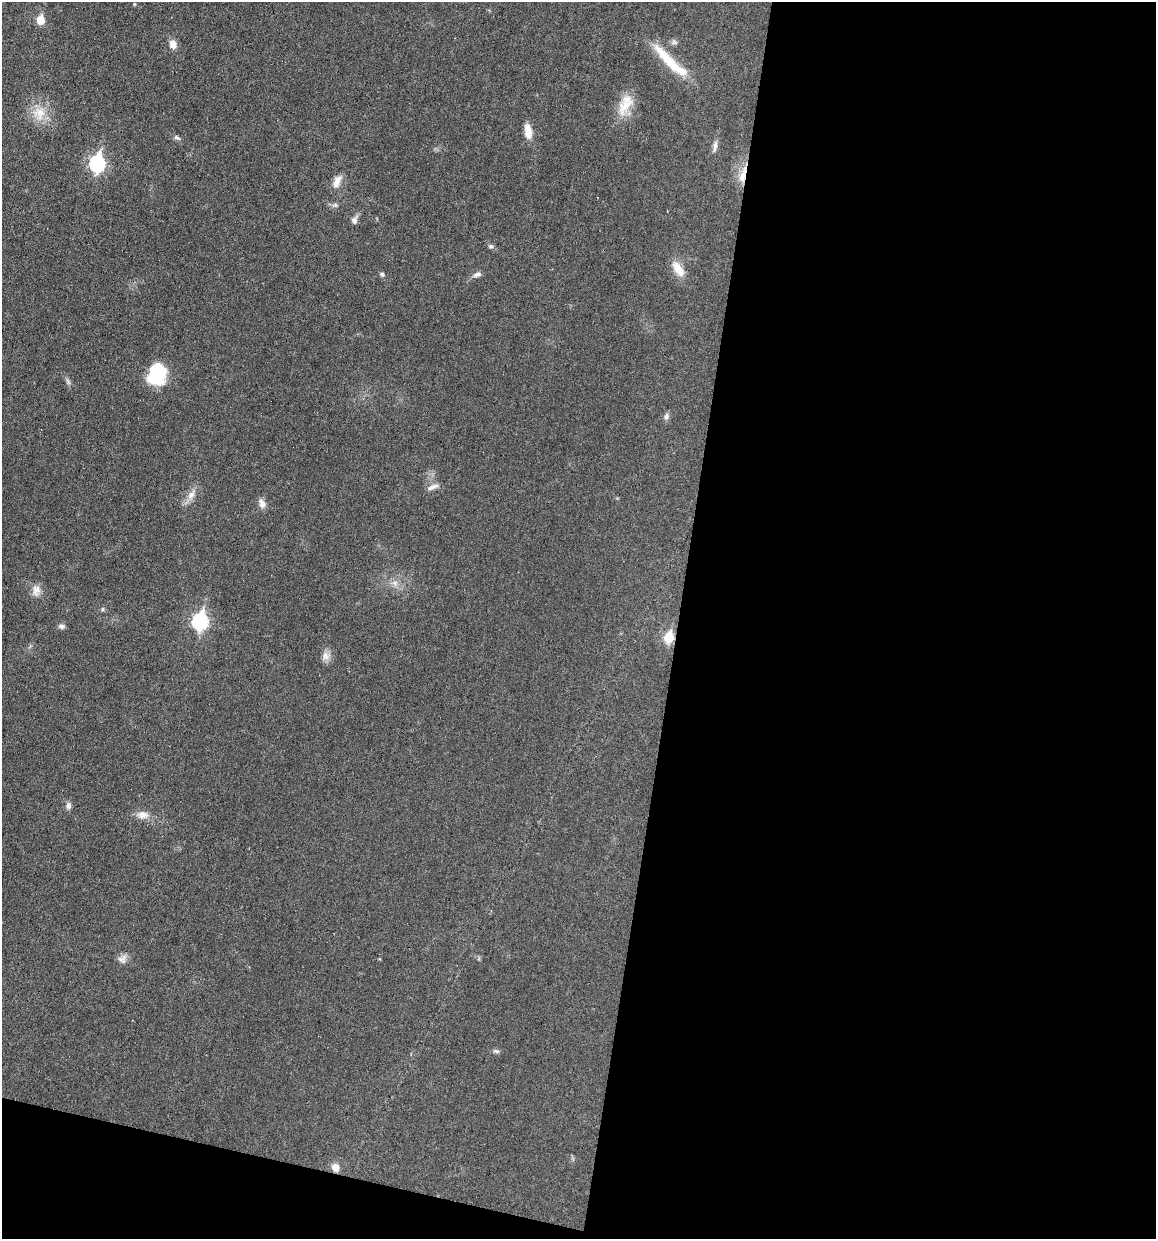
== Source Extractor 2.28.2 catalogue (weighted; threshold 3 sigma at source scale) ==
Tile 16 of 4 x 4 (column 4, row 4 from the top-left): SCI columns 3577-4730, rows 2-1238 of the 4970 x 4950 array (HDU 1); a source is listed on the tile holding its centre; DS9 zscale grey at full resolution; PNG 1158 x 1241 px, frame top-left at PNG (2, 2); no overlay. Shown black and unused: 44% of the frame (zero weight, under 3 of 6 exposures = <1% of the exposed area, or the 3 px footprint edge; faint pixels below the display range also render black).
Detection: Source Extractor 2.28.2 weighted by HDU 2 'WHT'; one run over the whole footprint, this tile lists its part. Background 0.0336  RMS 0.004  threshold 0.0165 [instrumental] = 3 sigma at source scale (4.09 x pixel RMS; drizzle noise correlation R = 1.36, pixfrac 0.8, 0.05/0.05 arcsec/px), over >= 5 px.
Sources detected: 38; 1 inside a brighter object's white glare — not listed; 1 inside a brighter listed object's ellipse — not listed separately; the other 36 listed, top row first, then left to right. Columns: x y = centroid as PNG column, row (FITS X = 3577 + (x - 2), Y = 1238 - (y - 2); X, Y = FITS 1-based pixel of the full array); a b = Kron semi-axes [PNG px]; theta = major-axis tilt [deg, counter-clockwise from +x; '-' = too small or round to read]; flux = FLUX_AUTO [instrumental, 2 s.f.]
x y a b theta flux
134 4 4 4 - 0.44
40 20 6 5 - 9.4
674 42 9 7 -1 1.1
173 44 10 8 -70 3.1
669 61 54 10 -46 15
625 105 32 15 65 8.8
39 113 21 20 - 8.4
528 132 18 8 -81 4.6
177 138 10 5 -30 1.1
715 146 18 5 80 1.8
97 163 8 7 - 84
743 176 22 10 84 6
337 181 18 9 65 3.5
354 220 12 8 75 1.6
491 246 6 6 - 0.87
678 269 23 10 -55 5.6
382 274 7 5 -40 0.79
477 274 12 7 24 1.6
155 377 26 19 -28 14
68 382 10 5 -63 0.98
666 416 10 7 79 1.3
433 487 16 6 21 2
191 495 17 9 58 3.5
262 503 12 8 -69 2.3
395 583 10 8 -36 2.1
36 590 16 11 88 3.1
102 609 6 5 - 0.61
200 621 9 7 79 75
62 626 9 6 -8 1.2
669 637 6 5 - 21
326 656 12 11 - 2.6
69 805 9 6 90 1.4
143 815 18 10 -3 3.7
122 959 13 11 49 2.3
496 1051 9 5 -15 0.89
335 1167 9 8 - 3.3
Overlapping masked pixels (flux is a lower limit): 3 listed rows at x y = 743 176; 669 637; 335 1167